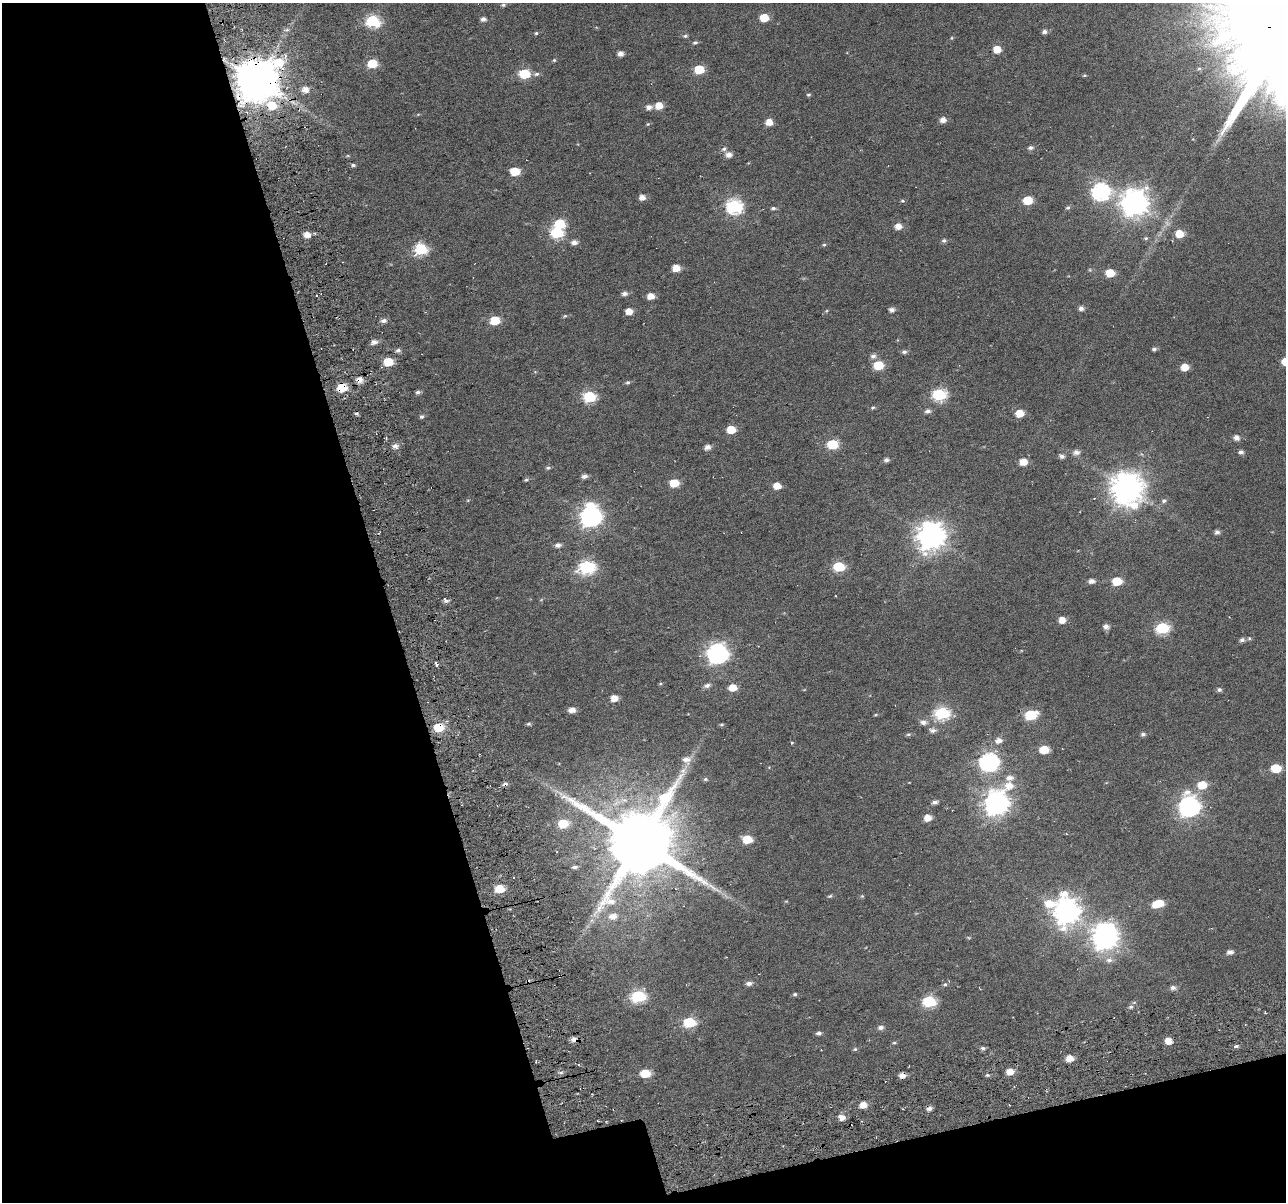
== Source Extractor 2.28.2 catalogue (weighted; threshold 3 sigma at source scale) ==
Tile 3 of 2 x 2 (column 1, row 2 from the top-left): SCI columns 104-1387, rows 178-1377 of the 2787 x 2720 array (HDU 1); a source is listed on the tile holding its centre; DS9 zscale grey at full resolution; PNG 1288 x 1204 px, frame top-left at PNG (2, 3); no overlay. Shown black and unused: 34% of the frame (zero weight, under 5 of 10 exposures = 14% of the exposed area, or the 3 px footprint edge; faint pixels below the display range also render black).
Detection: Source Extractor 2.28.2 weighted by HDU 2 'WHT'; one run over the whole footprint, this tile lists its part. Background 0.0438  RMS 0.026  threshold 0.106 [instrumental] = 3 sigma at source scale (4.09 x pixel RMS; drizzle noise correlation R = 1.36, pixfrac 0.8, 0.0396/0.0396 arcsec/px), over >= 5 px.
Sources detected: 194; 2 too faint to see at this stretch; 3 inside a brighter object's white glare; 5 cosmic-ray / hot-pixel residue — not listed; the other 184 listed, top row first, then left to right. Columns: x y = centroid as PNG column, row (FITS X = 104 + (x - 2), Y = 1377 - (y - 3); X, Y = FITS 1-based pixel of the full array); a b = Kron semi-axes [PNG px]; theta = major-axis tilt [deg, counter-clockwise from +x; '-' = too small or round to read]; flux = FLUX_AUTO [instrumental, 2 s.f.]
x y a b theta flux
503 5 6 4 10 4.4
764 18 6 5 - 66
483 19 6 5 - 8.3
373 21 7 6 - 290
287 30 8 4 8 5
1044 32 5 5 - 8.6
536 33 4 4 - 3.2
685 36 7 5 9 4.3
952 38 5 4 - 2.5
695 43 6 5 - 4.9
997 49 6 5 - 41
621 54 5 4 - 14
554 60 4 4 - 3
372 64 6 6 - 79
699 69 6 6 - 100
525 74 6 6 - 140
536 74 8 5 11 6.2
1084 75 6 3 8 2.3
257 80 13 11 37 11000
305 90 7 6 - 18
808 95 6 4 2 3.3
272 106 8 7 - 69
659 106 6 5 - 33
649 107 6 5 - 13
943 120 6 5 - 16
769 122 5 5 - 28
648 124 5 5 - 2.8
1031 148 6 5 - 7.1
724 149 7 6 - 6.9
729 155 6 5 - 16
353 165 6 4 -9 4.2
515 171 6 5 - 80
1101 192 8 7 - 720
642 197 6 5 - 16
1028 200 6 5 - 73
902 201 5 4 - 3.4
1135 203 9 9 - 2800
734 206 7 7 - 530
773 208 6 4 0 4.9
1068 208 6 5 - 4.3
898 226 6 5 - 22
557 232 7 6 - 230
1179 234 6 5 - 44
307 235 5 5 - 23
1146 238 6 5 - 3.9
944 240 6 5 - 5.3
574 242 7 5 8 12
824 245 5 4 - 3.1
421 249 7 6 - 250
676 268 6 5 - 36
1090 270 5 4 - 2.9
1110 273 6 5 - 62
625 293 7 5 14 9.6
651 296 6 5 - 26
1081 308 5 5 - 10
892 310 5 5 - 11
629 311 5 5 - 26
826 311 5 4 - 2.6
565 316 6 4 30 3.3
495 320 6 5 - 95
384 321 6 5 - 11
374 342 6 5 - 14
1154 349 5 4 - 5.6
398 350 6 5 - 6.8
904 352 6 5 - 6.3
873 356 7 6 - 9.5
388 362 7 6 - 67
878 365 6 5 - 110
1185 367 6 5 - 35
359 380 6 5 - 20
628 382 6 5 - 4.5
342 387 7 6 - 75
418 392 5 4 - 6.6
939 394 7 6 - 320
590 397 7 6 - 250
873 407 6 4 18 3.6
928 411 7 6 - 8.3
1020 413 6 5 - 48
422 417 6 5 - 5
731 430 6 5 - 64
1236 438 6 5 - 15
832 444 6 6 - 130
395 446 6 5 - 13
707 447 6 5 - 15
1076 452 8 6 13 12
1241 452 5 5 - 8.1
1062 456 6 5 - 8.7
886 460 6 5 - 7.2
1023 462 6 5 - 35
548 468 7 5 2 4.6
585 476 6 5 - 9.5
526 480 6 5 - 3.4
674 483 6 5 - 72
777 486 6 5 - 31
1127 488 11 10 - 4300
468 500 5 3 - 2.1
1164 501 7 6 - 6.5
591 516 9 8 - 1400
1217 532 5 5 - 8
931 536 10 9 - 3100
558 545 6 5 - 11
839 566 6 6 - 160
587 567 8 7 - 420
1091 581 6 4 2 13
1117 581 6 5 - 90
446 600 8 5 -42 7.4
1062 620 6 5 - 24
1106 626 6 5 - 12
1163 628 7 6 - 260
1249 638 6 5 - 3.5
1242 640 6 5 - 7.6
718 653 8 8 - 1300
436 664 6 3 -63 4.7
660 684 5 3 - 2.4
707 685 8 5 13 9.3
733 687 6 5 - 35
1219 690 6 5 - 6.3
614 698 5 5 - 28
572 710 6 5 - 19
942 713 8 6 0 330
875 715 5 3 - 2.5
1030 715 7 6 - 170
923 722 9 6 -3 12
529 724 5 4 - 4
722 725 5 4 - 3.3
439 727 6 5 - 110
933 730 10 7 -5 10
908 734 7 5 4 4.2
1143 734 6 5 - 5.6
998 740 7 6 - 15
792 743 4 3 - 2.9
1044 750 6 5 - 69
686 760 12 10 -5 22
989 762 8 7 - 920
1276 768 6 5 - 93
705 779 7 5 1 4.4
505 784 8 5 15 7.6
1202 785 7 6 - 57
935 802 5 4 - 8.3
997 802 12 9 55 2200
1189 806 8 8 - 1300
927 818 6 5 - 28
563 823 6 6 - 87
747 839 7 5 -11 63
640 842 22 21 - 25000
574 867 6 4 5 6.6
513 877 3 2 - 3.1
500 889 7 6 - 61
830 896 7 4 20 3.8
862 896 5 5 - 2.6
1160 903 8 6 21 49
1049 904 13 8 -2 44
1067 911 10 9 - 2400
613 916 12 8 10 22
1105 938 10 9 - 2000
1230 952 6 5 - 12
726 957 2 2 - 1.3
1109 960 9 8 - 13
559 976 3 2 - 2.6
749 983 7 5 3 10
945 984 5 5 - 3.9
1173 988 7 6 - 9.7
795 994 6 4 9 4
638 996 7 6 - 300
929 1001 7 6 - 260
1130 1007 8 6 29 6.3
689 1022 7 6 - 160
881 1027 7 5 7 8.7
819 1033 6 5 - 6.2
574 1039 6 5 - 13
1168 1041 5 5 - 30
894 1042 5 3 - 2.9
1236 1046 7 4 7 5.6
983 1048 6 5 - 5.8
855 1049 5 5 - 3.7
1069 1058 6 5 - 29
561 1072 6 4 0 4.6
1010 1072 6 5 - 28
645 1073 6 5 - 86
902 1075 5 5 - 18
987 1075 6 5 - 4.2
592 1094 2 2 - 2.2
863 1105 6 5 - 25
842 1117 6 5 - 19
Overlapping masked pixels (flux is a lower limit): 9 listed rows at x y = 257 80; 359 380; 342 387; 439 727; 505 784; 640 842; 559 976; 574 1039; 902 1075